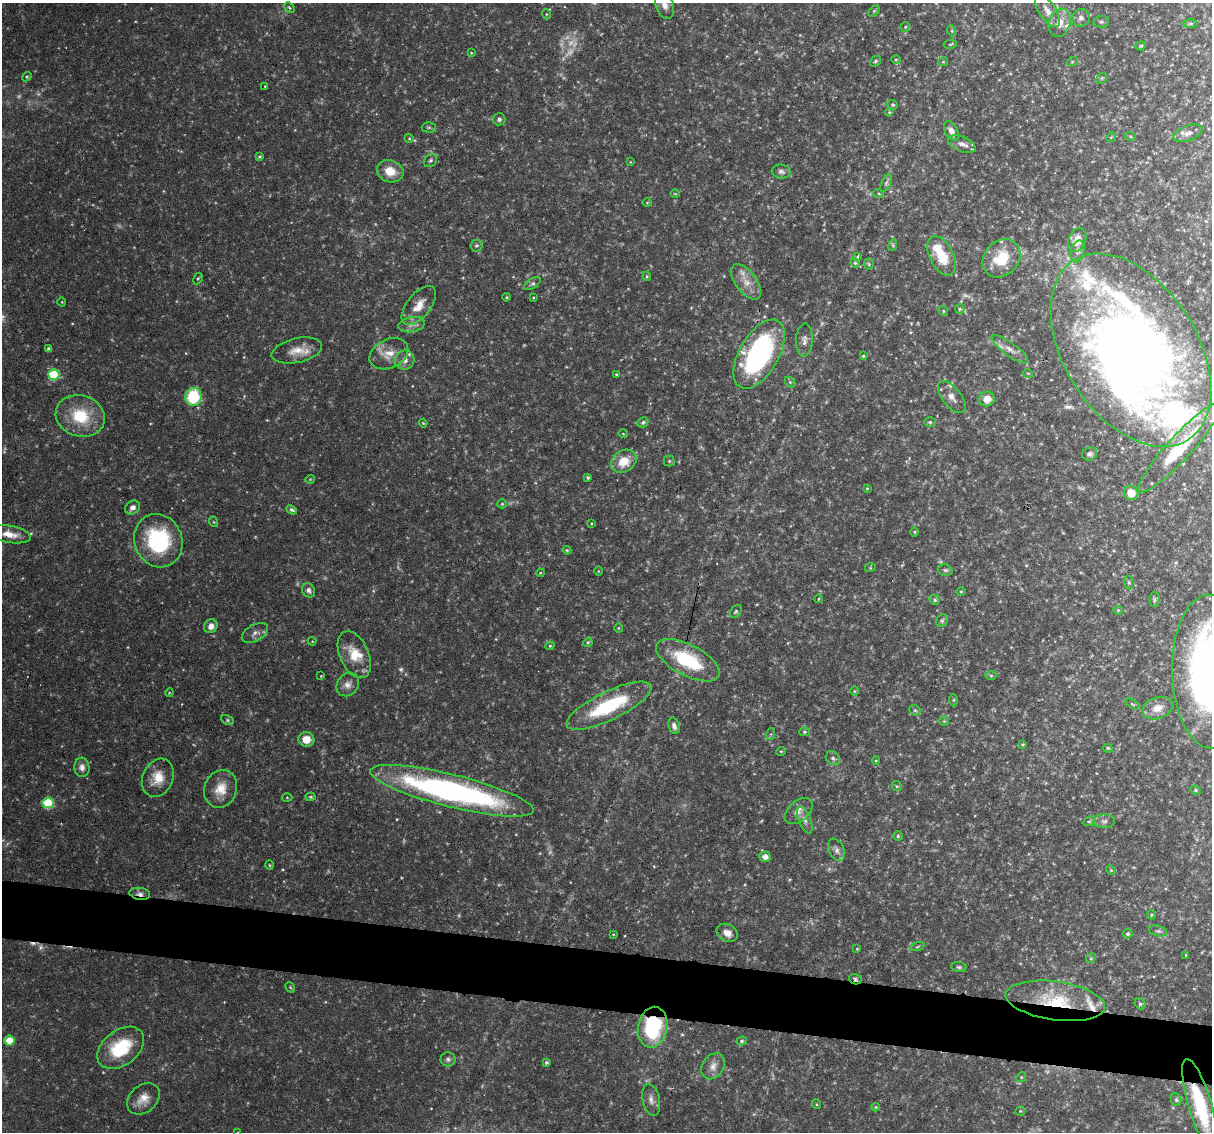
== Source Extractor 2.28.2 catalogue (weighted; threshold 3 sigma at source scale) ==
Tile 6 of 4 x 4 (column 2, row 2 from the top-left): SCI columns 1211-2420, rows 2371-3500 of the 4839 x 4860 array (HDU 1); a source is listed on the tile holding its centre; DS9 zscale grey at full resolution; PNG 1214 x 1134 px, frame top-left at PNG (2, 3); each listed source drawn as its Kron ellipse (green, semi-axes under 4 px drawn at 4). Shown black and unused: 5% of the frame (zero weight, under 3 of 6 exposures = <1% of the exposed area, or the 3 px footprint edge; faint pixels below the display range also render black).
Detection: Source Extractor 2.28.2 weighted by HDU 2 'WHT'; one run over the whole footprint, this tile lists its part. Background 0.0523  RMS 0.0048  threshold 0.0198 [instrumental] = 3 sigma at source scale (4.09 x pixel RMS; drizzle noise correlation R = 1.36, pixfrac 0.8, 0.05/0.05 arcsec/px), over >= 5 px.
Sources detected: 224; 20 too faint to see at this stretch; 2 inside a brighter object's white glare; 2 cosmic-ray / hot-pixel residue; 1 long thin detection or spike segment (spike, bleed or trail) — neither listed nor drawn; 9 inside a brighter listed object's ellipse — not listed separately; the other 190 listed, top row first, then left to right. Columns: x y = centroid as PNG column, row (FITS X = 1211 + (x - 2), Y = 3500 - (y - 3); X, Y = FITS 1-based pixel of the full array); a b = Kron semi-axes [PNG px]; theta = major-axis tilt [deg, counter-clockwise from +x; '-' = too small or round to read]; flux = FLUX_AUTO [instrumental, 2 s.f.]
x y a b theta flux
664 5 14 9 -70 3.3
289 8 6 3 -44 0.58
874 11 6 4 45 0.58
1047 11 19 8 -56 3.6
546 14 5 3 - 0.4
1081 18 9 8 - 2.1
1101 22 8 5 6 1.1
1060 23 14 10 74 5.7
1191 24 7 4 0 0.72
905 27 5 4 - 0.54
952 31 5 3 - 0.55
950 44 7 3 9 0.49
1141 46 5 4 - 0.65
471 53 4 3 - 0.37
896 60 5 3 - 0.45
875 61 6 4 40 0.83
943 62 5 4 - 0.53
1072 62 5 3 - 0.42
27 77 5 4 - 0.54
1102 78 6 4 44 0.68
265 86 4 3 - 0.41
892 105 5 5 - 0.61
889 112 4 3 - 0.53
499 119 6 6 - 1.1
429 127 7 5 -1 0.85
951 131 10 6 -61 2.5
1188 133 15 7 20 2.9
1130 136 5 3 - 0.49
1111 137 5 4 - 0.55
409 138 4 4 - 0.49
962 144 14 7 -23 2.9
260 157 4 3 - 0.72
430 160 7 6 - 1
630 162 3 2 - 0.28
390 171 14 10 -20 7.8
781 171 9 7 -6 1.6
886 183 9 4 65 1.1
675 194 5 3 - 0.35
879 194 5 3 - 0.45
647 203 5 3 - 0.39
1077 240 12 8 69 5.2
477 245 6 6 - 0.92
893 245 6 3 73 0.54
1078 251 11 6 75 1.7
941 256 21 12 -64 15
857 257 3 3 - 0.8
1001 258 21 17 47 16
855 263 5 4 - 0.61
869 264 5 5 - 0.58
647 276 4 4 - 0.49
198 278 6 4 61 0.63
746 282 20 10 -53 5.7
532 284 9 5 32 1
506 297 4 3 - 0.5
533 298 4 2 - 0.35
62 302 4 3 - 0.33
419 305 23 12 51 7.3
960 309 5 4 - 0.6
943 311 5 4 - 0.6
412 325 13 7 9 2.8
804 340 16 8 88 2.6
49 349 4 4 - 1.8
1010 349 22 6 -36 3.7
297 350 26 12 13 7.4
1131 350 106 66 -57 530
389 354 20 14 25 7.3
759 354 38 19 60 84
863 356 4 3 - 0.48
405 360 10 9 - 2.9
1028 373 5 3 - 0.34
54 374 5 5 - 25
616 374 4 3 - 0.45
790 382 6 4 -45 0.56
193 397 9 8 - 26
952 397 19 9 -52 3.7
987 399 7 7 - 4.6
80 416 25 20 -17 20
643 422 6 5 - 1.1
930 422 6 5 - 0.71
423 423 4 4 - 0.56
623 434 5 3 - 0.36
1180 447 60 12 48 28
1090 454 7 6 - 1.3
624 461 13 10 34 9.4
669 461 5 5 - 0.68
588 477 3 3 - 0.78
310 479 4 4 - 0.42
867 488 3 3 - 0.35
1131 493 7 7 - 6.6
502 504 5 4 - 0.51
133 507 8 6 38 2.2
292 510 5 4 - 1.2
214 522 5 3 - 0.41
591 523 4 3 - 0.33
915 532 5 3 - 0.39
10 534 21 8 -10 5.1
158 541 27 24 -68 42
567 550 4 4 - 0.47
870 568 5 3 - 0.37
945 570 7 5 -14 0.98
598 571 5 3 - 0.39
540 573 4 4 - 0.44
1129 583 7 4 -84 0.72
308 590 7 6 - 1.6
961 591 4 3 - 0.38
818 599 4 2 - 0.35
935 600 5 4 - 0.93
1154 600 7 5 -90 0.92
1118 610 4 4 - 0.5
736 611 7 5 51 0.88
942 621 7 5 53 0.89
211 626 7 6 - 3.1
618 628 5 3 - 0.36
255 633 14 8 30 2.6
312 641 4 4 - 0.41
588 642 5 4 - 0.63
550 646 4 4 - 0.53
354 655 25 14 -65 10
688 660 35 15 -27 30
1210 671 77 38 -89 250
321 676 2 2 - 0.3
991 676 6 4 -1 0.73
348 685 12 10 51 2.9
855 691 5 3 - 0.41
169 693 4 3 - 0.39
953 700 6 4 89 0.61
1132 704 7 3 -33 0.5
609 706 47 14 26 33
1158 708 15 10 19 5.6
915 710 6 5 - 0.77
227 720 7 4 -27 0.69
944 721 5 4 - 0.5
674 726 8 5 -72 1.8
804 732 5 4 - 0.58
771 734 6 4 71 0.57
306 739 8 7 - 6
1023 744 4 4 - 0.65
1108 748 5 3 - 0.58
781 751 5 3 - 0.41
833 758 8 6 -39 1.4
876 761 4 3 - 0.42
82 767 10 7 -85 2.5
158 778 20 15 65 8.2
897 786 5 4 - 0.65
221 789 19 16 68 8.2
1196 790 5 4 - 0.61
452 791 84 16 -14 150
287 797 5 3 - 0.42
311 797 5 3 - 0.52
48 803 5 5 - 30
799 811 16 10 40 3.5
805 820 14 6 -68 2.2
1089 821 6 4 26 0.68
1104 821 10 7 0 1.8
898 836 5 5 - 0.72
837 850 12 7 -65 2.2
765 857 5 5 - 2.9
269 865 5 3 - 0.39
1111 870 5 4 - 0.57
140 894 10 6 -8 2
1151 915 4 4 - 0.48
1158 931 9 5 -15 1.1
727 933 11 8 -30 3.3
613 934 3 2 - 0.31
1128 934 5 5 - 1.1
917 947 7 3 19 0.56
857 949 4 3 - 0.34
1186 955 4 3 - 0.45
1091 958 5 4 - 0.57
959 967 7 5 -9 0.92
855 979 6 5 - 0.96
290 987 5 3 - 0.44
1055 1001 50 19 -8 27
1140 1004 6 5 - 0.77
653 1027 20 14 79 39
9 1040 5 5 - 9.6
742 1041 5 4 - 0.64
121 1048 26 17 37 23
448 1059 7 7 - 1.3
546 1062 3 3 - 0.74
713 1066 14 10 56 3.5
1021 1077 5 4 - 0.61
143 1099 18 13 40 5.7
651 1100 16 8 -76 2.9
1176 1100 6 5 - 0.76
816 1104 5 3 - 0.42
1200 1106 48 11 -73 32
876 1107 4 3 - 0.35
1020 1111 5 4 - 0.55
238 1132 4 2 - 0.3
Overlapping masked pixels (flux is a lower limit): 6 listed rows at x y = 759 354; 140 894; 855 979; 1055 1001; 653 1027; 1200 1106
Isophote crosses this tile's border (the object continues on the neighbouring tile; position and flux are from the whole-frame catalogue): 5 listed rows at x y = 664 5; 1131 350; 1180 447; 1210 671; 238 1132